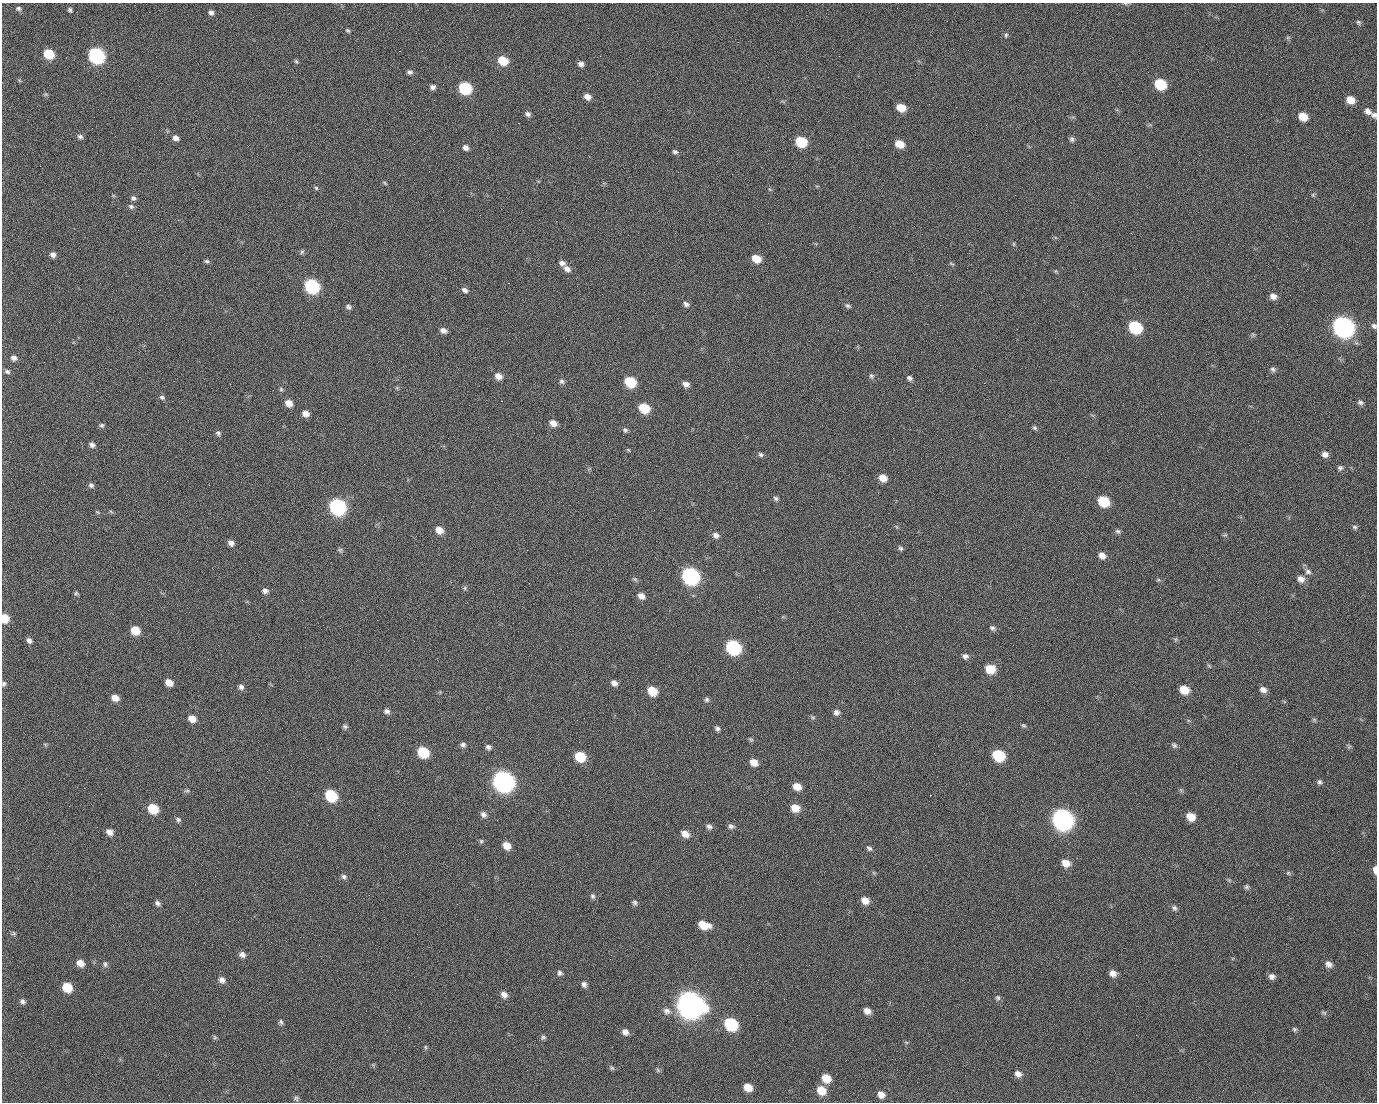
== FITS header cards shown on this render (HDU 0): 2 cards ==
NAXIS1  =                 1375 / length of data axis 1
NAXIS2  =                 1100 / length of data axis 2

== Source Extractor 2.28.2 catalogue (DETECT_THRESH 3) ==
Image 1375 x 1100 px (HDU 0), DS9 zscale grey, 1 PNG px = 1 image px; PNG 1379 x 1104 px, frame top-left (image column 1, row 1100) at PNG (2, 3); no overlay
Background 1490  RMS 31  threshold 91.9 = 3 sigma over >= 5 px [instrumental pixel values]
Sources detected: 239; all 239 listed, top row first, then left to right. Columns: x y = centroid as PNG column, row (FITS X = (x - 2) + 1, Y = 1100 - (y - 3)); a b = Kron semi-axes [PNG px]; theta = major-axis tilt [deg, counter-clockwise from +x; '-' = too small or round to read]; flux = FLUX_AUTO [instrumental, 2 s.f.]
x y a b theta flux
18 8 7 6 - 4.6e+03
71 11 5 3 - 7.0e+03
211 12 6 5 - 7.0e+03
990 12 2 2 - 1.6e+03
1358 22 7 5 -33 3.6e+03
348 30 5 4 - 3.1e+03
1006 35 7 5 76 3.5e+03
1288 37 7 4 18 3.0e+03
399 51 2 2 - 2.3e+04
49 54 7 6 - 7.2e+04
96 56 9 7 -36 4.9e+05
839 56 2 2 - 8.5e+02
296 61 7 4 -53 3.1e+03
503 61 8 7 - 5.6e+04
581 64 7 6 - 8.4e+03
410 72 7 5 -12 5.6e+03
19 80 6 4 -45 2.5e+03
1160 84 8 7 - 1.0e+05
433 87 7 6 - 6.8e+03
465 88 8 7 - 1.7e+05
46 94 7 4 0 2.8e+03
587 97 7 6 - 1.3e+04
498 99 2 2 - 1.3e+03
434 100 2 2 - 4.5e+03
1350 100 8 7 - 2.6e+04
901 108 8 6 -22 3.4e+04
1368 111 9 7 -35 1.1e+04
528 114 7 5 -25 6.4e+03
1374 115 9 7 -24 7.3e+03
1303 116 8 7 - 3.5e+04
518 123 2 2 - 2.7e+04
80 137 7 5 -23 5.9e+03
175 138 7 6 - 9.6e+03
1072 139 7 6 - 5.3e+03
801 142 8 7 - 9.0e+04
899 144 8 6 -26 3.1e+04
466 148 6 6 - 8.7e+03
675 152 6 5 - 5.0e+03
385 183 7 3 -36 2.7e+03
316 188 6 5 - 3.3e+03
1015 195 2 2 - 7.0e+03
1313 195 6 5 - 3.1e+03
133 198 6 6 - 5.9e+03
131 206 8 6 -28 5.5e+03
480 215 2 2 - 9.2e+02
1014 244 6 4 -90 2.6e+03
302 252 7 5 62 3.6e+03
53 255 6 6 - 8.5e+03
756 259 8 6 -26 3.2e+04
207 261 6 5 - 3.9e+03
562 263 8 7 - 8.4e+03
952 264 8 3 -29 2.7e+03
567 269 10 7 -35 1.1e+04
1056 271 5 3 - 2.0e+03
927 275 2 2 - 1.1e+03
508 283 2 2 - 5.7e+04
312 286 8 7 - 3.1e+05
465 290 8 5 -34 7.3e+03
1083 291 2 2 - 3.4e+03
1290 295 2 2 - 2.1e+03
1273 296 8 6 -14 1.1e+04
686 304 8 6 -43 6.3e+03
848 306 9 5 -26 4.7e+03
348 307 7 5 -39 5.6e+03
355 315 2 2 - 9.2e+02
59 322 3 2 - 1.5e+03
1287 324 2 2 - 1.2e+03
1374 326 7 6 - 5.5e+03
1135 327 9 7 -31 1.8e+05
1343 327 10 8 -33 1.4e+06
443 331 8 5 -26 1.0e+04
1253 334 7 4 -55 2.9e+03
14 358 7 6 - 8.5e+03
1273 369 8 6 -20 5.4e+03
7 372 7 6 - 5.2e+03
498 376 8 7 - 1.6e+04
871 376 8 7 - 5.2e+03
909 378 8 6 -33 5.8e+03
562 381 7 6 - 5.2e+03
630 382 8 7 - 9.1e+04
984 383 2 2 - 2.1e+04
686 384 8 6 -14 1.1e+04
281 389 6 5 - 3.4e+03
97 391 2 2 - 1.4e+03
162 397 7 6 - 4.8e+03
501 401 3 2 - 5.8e+04
1360 402 7 6 - 5.4e+03
289 403 8 6 -34 1.9e+04
644 408 8 7 - 6.7e+04
619 412 2 2 - 9.1e+02
305 414 7 6 - 1.4e+04
553 423 8 6 -28 1.5e+04
102 425 7 5 -15 4.1e+03
1035 428 6 5 - 3.7e+03
625 430 7 6 - 4.8e+03
218 433 7 6 - 4.8e+03
92 445 7 6 - 7.6e+03
628 450 6 4 -30 2.7e+03
1325 454 8 7 - 1.0e+04
761 455 7 5 -33 4.7e+03
1340 468 7 7 - 5.3e+03
883 478 8 7 - 2.1e+04
91 485 7 6 - 5.4e+03
623 497 2 2 - 3.2e+03
776 498 7 6 - 4.9e+03
1103 501 8 7 - 8.6e+04
337 507 9 8 - 5.4e+05
97 512 5 4 - 2.4e+03
1355 527 7 6 - 4.4e+03
439 530 8 7 - 2.1e+04
1118 531 7 6 - 4.7e+03
716 535 8 7 - 9.2e+03
1225 535 6 4 18 2.8e+03
231 543 7 6 - 1.0e+04
900 548 6 5 - 4.1e+03
340 550 7 5 -44 3.8e+03
1102 556 8 7 - 1.3e+04
655 557 2 2 - 1.1e+03
1308 571 10 7 -28 8.7e+03
690 576 9 8 - 6.5e+05
635 579 8 5 -26 4.2e+03
1301 579 9 8 - 1.3e+04
1158 580 6 4 17 2.5e+03
465 588 6 5 - 3.4e+03
265 591 7 6 - 7.4e+03
76 593 6 5 - 3.5e+03
641 596 8 6 -35 1.3e+04
5 618 7 6 - 3.9e+04
27 619 2 2 - 4.3e+03
377 620 2 2 - 1.2e+04
992 628 8 6 -29 5.4e+03
135 630 7 7 - 4.0e+04
29 640 7 6 - 7.1e+03
733 647 9 8 - 3.1e+05
965 656 8 7 - 7.2e+03
1209 666 7 4 -45 3.0e+03
990 669 9 8 - 4.5e+04
169 682 7 6 - 1.9e+04
614 683 7 6 - 1.1e+04
4 684 7 5 65 4.6e+03
241 687 7 6 - 7.1e+03
1184 690 8 7 - 3.7e+04
1263 690 8 7 - 1.1e+04
652 691 8 7 - 4.4e+04
115 698 7 6 - 1.9e+04
707 700 6 6 - 4.8e+03
387 711 7 6 - 7.4e+03
836 712 8 7 - 8.2e+03
813 717 6 5 - 3.4e+03
192 719 8 7 - 2.0e+04
1314 720 6 5 - 3.3e+03
345 726 7 6 - 4.6e+03
1023 726 6 5 - 3.2e+03
717 728 7 5 -55 5.5e+03
751 740 6 5 - 3.4e+03
45 744 6 4 -19 2.6e+03
463 745 7 7 - 6.2e+03
1174 745 7 6 - 4.9e+03
488 747 7 6 - 6.2e+03
1349 747 7 4 20 3.2e+03
423 752 8 7 - 9.3e+04
934 753 3 2 - 1.9e+03
998 755 9 7 -33 1.1e+05
580 757 8 7 - 6.8e+04
754 762 8 6 -33 2.0e+04
503 781 10 9 - 1.5e+06
1319 782 6 6 - 5.1e+03
797 786 8 6 -27 2.3e+04
187 791 7 5 8 3.8e+03
101 794 2 2 - 2.6e+03
331 795 8 7 - 1.3e+05
930 795 2 2 - 8.7e+03
795 808 8 7 - 2.8e+04
1053 808 2 2 - 1.7e+04
153 809 8 7 - 6.9e+04
483 814 8 7 - 8.2e+03
1191 817 8 7 - 3.0e+04
1062 819 10 9 - 1.4e+06
178 820 7 6 - 5.1e+03
709 826 8 6 -39 7.2e+03
731 826 8 7 - 6.4e+03
109 832 8 7 - 1.2e+04
685 834 9 7 -28 1.9e+04
481 841 6 5 - 3.2e+03
506 845 8 6 -40 2.5e+04
869 848 9 5 -41 5.2e+03
1066 863 9 7 -25 2.2e+04
1375 870 7 4 -88 1.4e+04
874 873 6 4 -44 2.7e+03
1288 873 6 5 - 3.4e+03
344 877 8 6 -47 6.0e+03
1229 880 5 5 - 2.7e+03
1246 887 6 6 - 4.2e+03
593 896 8 6 -73 5.2e+03
865 901 8 7 - 1.9e+04
157 903 8 6 -36 6.1e+03
634 903 7 6 - 4.9e+03
457 904 3 2 - 1.7e+03
1174 908 8 6 -55 5.5e+03
229 921 2 2 - 8.3e+02
704 925 10 7 -16 4.0e+04
1118 932 2 2 - 2.7e+03
14 933 7 5 12 3.7e+03
242 954 8 7 - 9.0e+03
610 959 2 2 - 2.7e+03
80 963 7 6 - 1.7e+04
105 964 9 5 -84 5.2e+03
1328 964 9 7 -39 1.1e+04
560 973 7 7 - 5.6e+03
1113 973 7 6 - 1.3e+04
1272 976 7 6 - 8.0e+03
221 980 9 8 - 1.0e+04
758 980 2 2 - 2.2e+03
584 984 8 6 -75 6.7e+03
67 987 8 7 - 5.6e+04
504 995 8 7 - 1.2e+04
998 998 7 6 - 5.1e+03
22 1001 7 6 - 6.2e+03
690 1005 12 10 -29 3.2e+06
667 1011 11 9 -33 1.2e+04
867 1011 8 6 -34 1.3e+04
1324 1013 8 5 -18 4.4e+03
281 1022 7 6 - 4.6e+03
731 1024 9 8 - 1.8e+05
1294 1029 7 6 - 4.2e+03
625 1032 8 7 - 1.0e+04
215 1037 6 5 - 3.3e+03
543 1037 7 6 - 4.5e+03
906 1042 6 3 -18 2.5e+03
425 1047 6 4 -88 2.8e+03
612 1068 7 5 -16 3.8e+03
658 1070 6 4 -88 3.2e+03
1018 1074 8 7 - 1.1e+04
826 1078 8 7 - 3.5e+04
748 1087 8 6 -29 2.8e+04
821 1090 9 8 - 3.5e+04
881 1094 8 7 - 1.4e+04
169 1095 2 2 - 5.7e+03
296 1098 7 6 - 4.3e+03
At the frame edge (FLAGS 8, measured only in part): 5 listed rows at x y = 1374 115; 1374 326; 5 618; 4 684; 1375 870